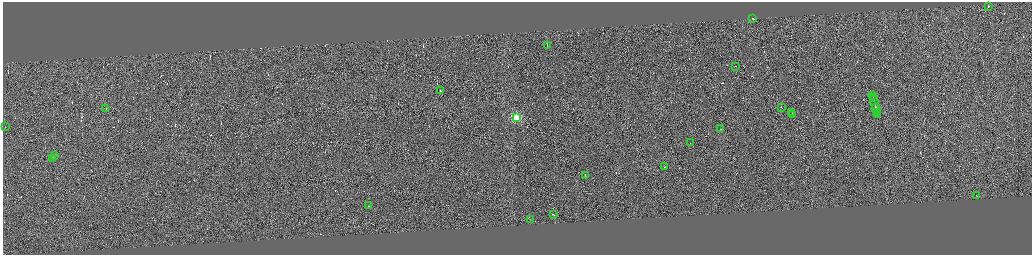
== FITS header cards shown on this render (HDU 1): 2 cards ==
NAXIS1  =                 4117
NAXIS2  =                 1012

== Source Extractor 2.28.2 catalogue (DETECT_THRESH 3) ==
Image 4117 x 1012 px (HDU 1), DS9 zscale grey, zoomed out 1/4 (1 PNG px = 4 x 4 image px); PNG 1034 x 257 px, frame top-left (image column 3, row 1011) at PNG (3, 2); each listed source drawn as its Kron ellipse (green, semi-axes under 4 px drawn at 4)
Background 0.0926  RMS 3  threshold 8.87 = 3 sigma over >= 5 px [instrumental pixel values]
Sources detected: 465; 438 cannot appear on this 1/4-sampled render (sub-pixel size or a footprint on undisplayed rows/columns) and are neither listed nor drawn; the other 27 listed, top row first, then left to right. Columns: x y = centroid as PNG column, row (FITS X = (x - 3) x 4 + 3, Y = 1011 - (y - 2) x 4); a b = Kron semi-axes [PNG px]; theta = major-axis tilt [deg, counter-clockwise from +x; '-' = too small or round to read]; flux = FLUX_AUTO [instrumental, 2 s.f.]
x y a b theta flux
988 6 2 1 - 5700
753 18 3 1 - 12000
547 45 2 1 - 11000
735 66 2 1 - 9000
440 91 2 1 - 7700
872 95 2 1 - 11000
873 98 3 1 - 19000
874 103 7 1 -75 30000
781 107 2 1 - 27000
106 108 2 1 - 18000
876 109 5 1 - 34000
792 113 2 1 - 11000
877 113 4 1 - 17000
792 115 2 1 - 9400
878 115 2 1 - 11000
516 117 2 2 - 96000
5 127 2 1 - 6100
720 129 2 1 - 13000
690 143 2 1 - 4700
54 155 3 1 - 14000
53 159 3 1 - 17000
665 167 2 1 - 9600
585 176 4 1 - 17000
976 195 2 1 - 5600
369 206 2 1 - 3000
553 215 4 1 - 9200
531 220 2 1 - 3800
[438 sub-pixel or undisplayed-footprint detections neither listed nor drawn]